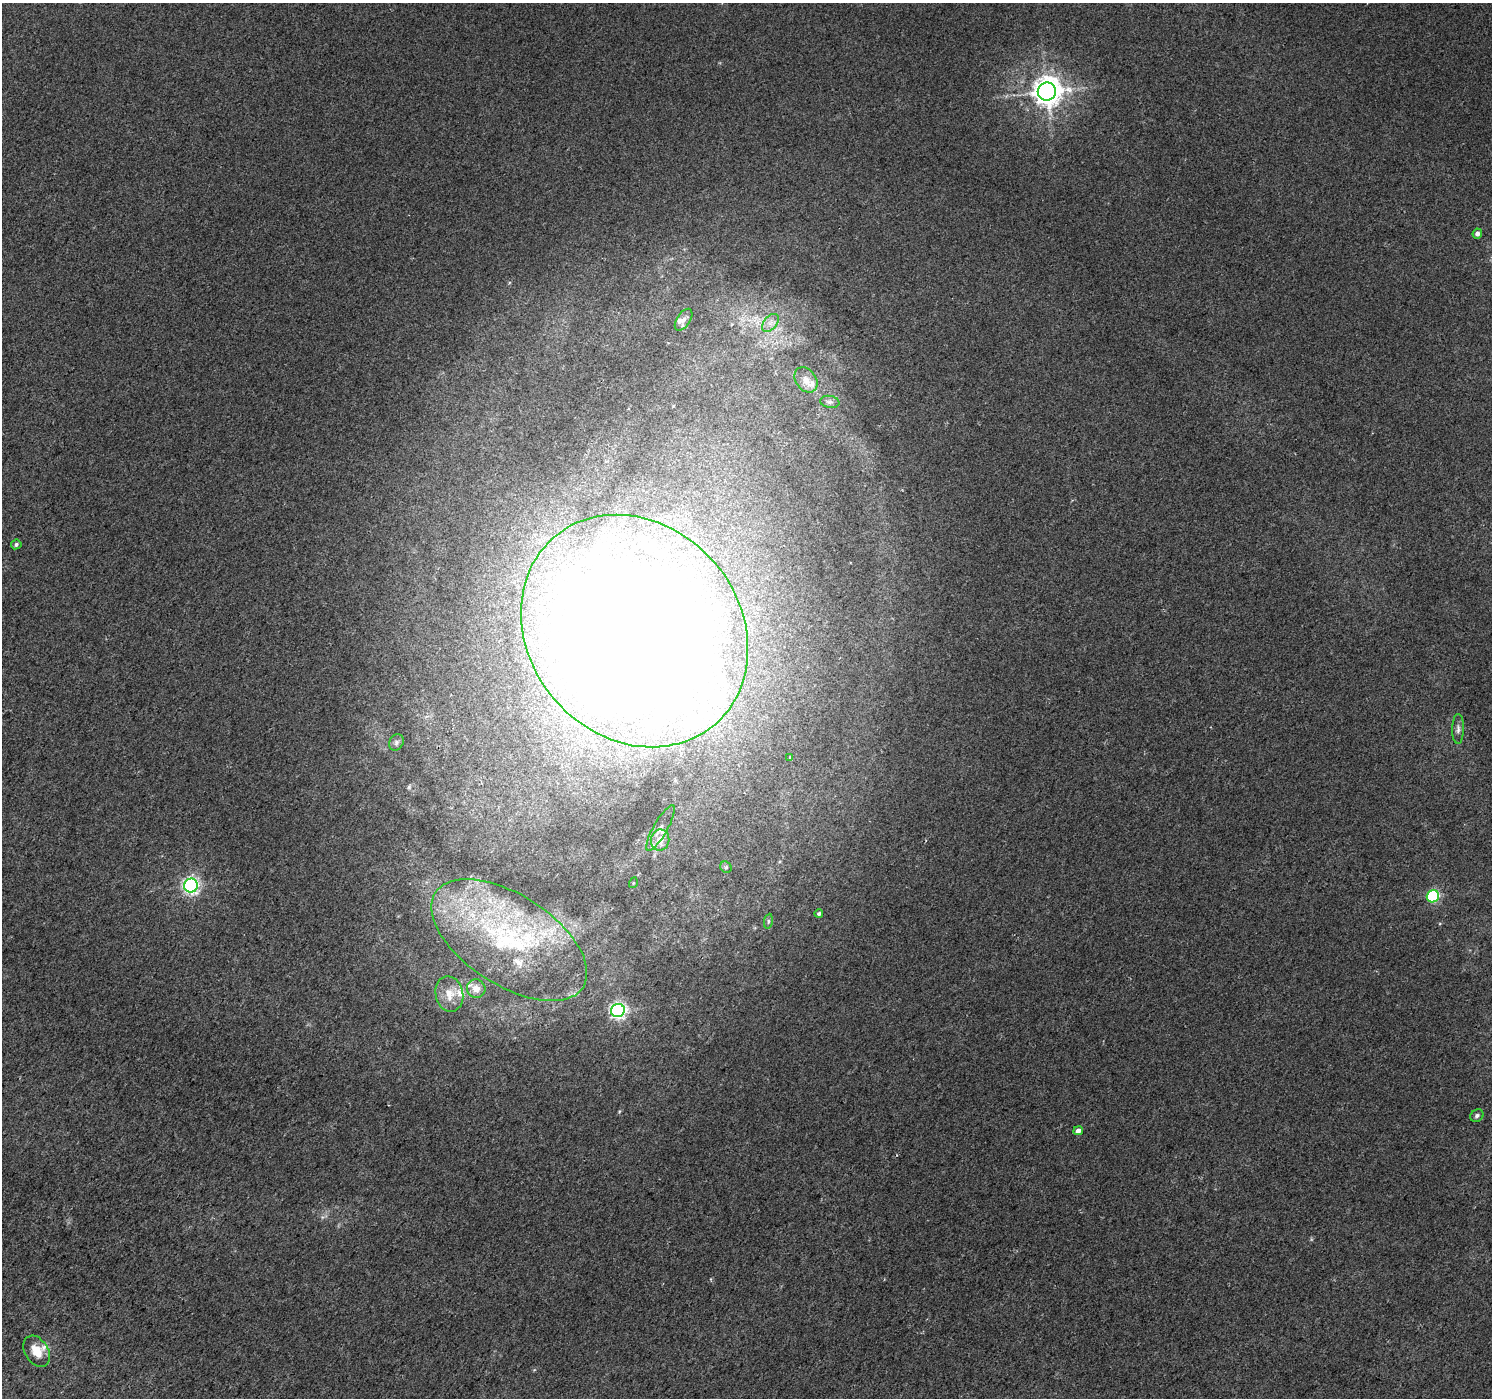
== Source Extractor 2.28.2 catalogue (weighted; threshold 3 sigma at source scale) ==
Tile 7 of 4 x 4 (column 3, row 2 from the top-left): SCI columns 2988-4477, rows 3040-4435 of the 5973 x 6013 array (HDU 1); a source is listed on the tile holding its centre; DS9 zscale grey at full resolution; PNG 1494 x 1400 px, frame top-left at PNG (2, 3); each listed source drawn as its Kron ellipse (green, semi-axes under 4 px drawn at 4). Shown black and unused: <1% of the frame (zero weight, under 2 of 3 exposures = <1% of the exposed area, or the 3 px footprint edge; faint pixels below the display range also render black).
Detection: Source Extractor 2.28.2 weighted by HDU 2 'WHT'; one run over the whole footprint, this tile lists its part. Background 0.011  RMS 0.01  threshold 0.0457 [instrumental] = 3 sigma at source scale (4.5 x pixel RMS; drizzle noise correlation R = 1.50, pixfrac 1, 0.0396/0.0396 arcsec/px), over >= 5 px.
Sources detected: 33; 1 too faint to see at this stretch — neither listed nor drawn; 6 inside a brighter listed object's ellipse — not listed separately; the other 26 listed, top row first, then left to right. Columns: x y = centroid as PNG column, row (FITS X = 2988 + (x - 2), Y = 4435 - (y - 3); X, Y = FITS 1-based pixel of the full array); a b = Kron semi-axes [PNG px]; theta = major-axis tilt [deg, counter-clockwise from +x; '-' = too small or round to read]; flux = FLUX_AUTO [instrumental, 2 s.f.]
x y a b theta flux
1047 92 9 9 - 1600
1477 234 5 4 - 4.3
684 320 12 6 56 5.5
770 323 10 6 49 5.5
806 380 14 10 -54 9
830 402 9 6 -9 3.3
16 544 5 4 - 2.8
634 631 123 105 -49 5000
1458 729 15 6 90 4.5
396 742 8 7 - 3
790 758 4 4 - 5.2
660 828 26 7 61 8
660 840 10 9 - 12
726 867 6 5 - 1.8
633 883 5 3 - 0.99
191 885 7 7 - 380
1433 896 6 6 - 130
819 914 4 4 - 2.4
768 921 7 4 82 1.9
509 940 88 45 -33 200
476 989 9 9 - 11
449 994 18 14 -78 17
618 1010 7 6 - 380
1477 1116 7 6 - 2.9
1078 1131 5 4 - 6.3
37 1351 17 11 -57 19
Overlapping masked pixels (flux is a lower limit): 1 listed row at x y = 634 631
Unlisted compact peaks at least as high as the median listed source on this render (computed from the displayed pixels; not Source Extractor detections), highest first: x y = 619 1112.